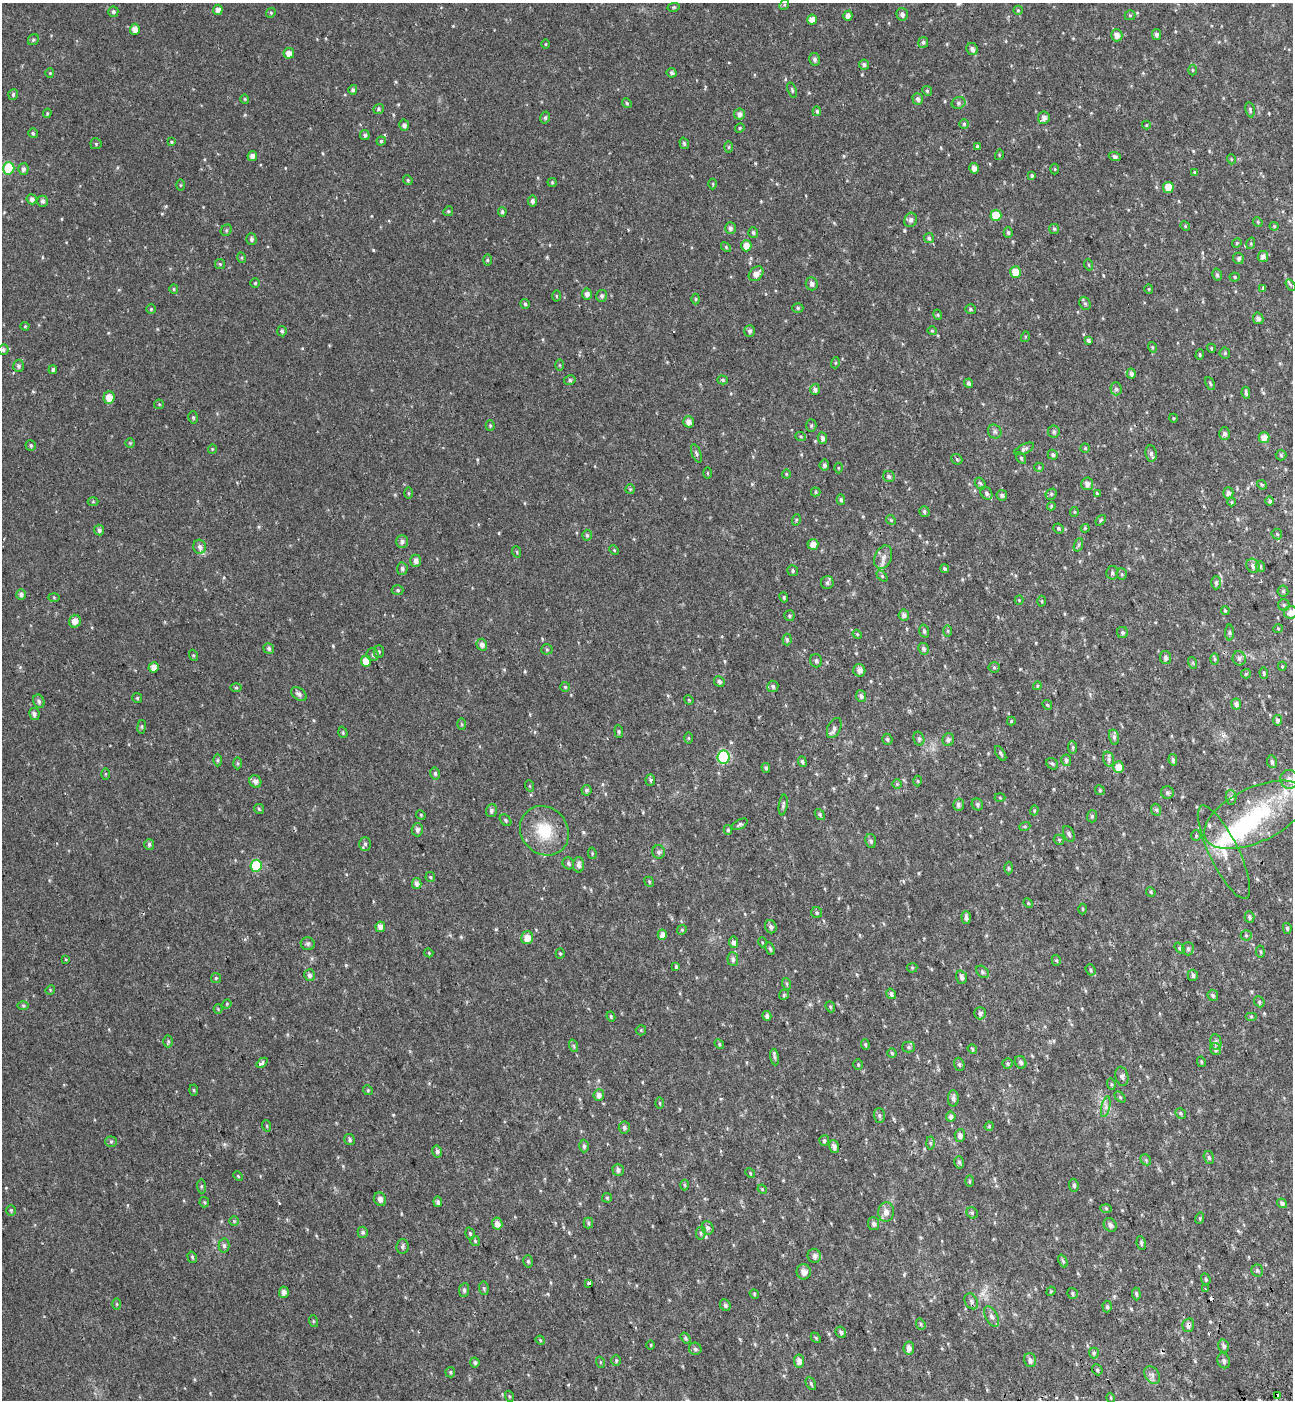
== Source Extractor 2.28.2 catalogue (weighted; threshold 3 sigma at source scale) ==
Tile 6 of 4 x 4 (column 2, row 2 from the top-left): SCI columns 1524-2814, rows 2898-4295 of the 5576 x 5797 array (HDU 1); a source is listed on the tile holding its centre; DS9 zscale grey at full resolution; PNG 1295 x 1402 px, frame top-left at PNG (2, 3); each listed source drawn as its Kron ellipse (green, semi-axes under 4 px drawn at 4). Shown black and unused: <1% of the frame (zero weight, under 2 of 3 exposures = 6% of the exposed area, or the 3 px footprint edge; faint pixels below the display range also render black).
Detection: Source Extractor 2.28.2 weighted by HDU 2 'WHT'; one run over the whole footprint, this tile lists its part. Background 0.0199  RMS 0.008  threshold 0.036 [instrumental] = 3 sigma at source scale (4.5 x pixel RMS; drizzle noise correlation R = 1.50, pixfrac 1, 0.0396/0.0396 arcsec/px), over >= 5 px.
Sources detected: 531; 2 inside a brighter object's white glare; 4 cosmic-ray / hot-pixel residue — neither listed nor drawn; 4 inside a brighter listed object's ellipse — not listed separately; of the other 521, all 500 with FLUX_AUTO >= 0.696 (the completeness limit of this list) listed and drawn (21 fainter detections not listed), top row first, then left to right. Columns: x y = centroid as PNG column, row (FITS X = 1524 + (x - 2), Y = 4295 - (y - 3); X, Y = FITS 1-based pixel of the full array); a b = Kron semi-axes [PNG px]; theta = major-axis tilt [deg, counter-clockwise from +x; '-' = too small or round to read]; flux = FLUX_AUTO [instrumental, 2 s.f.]
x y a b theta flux
784 5 5 4 - 1.1
674 7 6 4 12 0.93
218 10 5 4 - 3.9
1018 10 5 4 - 0.88
113 12 5 5 - 1.7
271 13 5 4 - 1
902 14 6 5 - 2.6
1130 15 5 5 - 0.93
848 16 5 4 - 3.6
812 19 5 5 - 5.7
135 29 5 5 - 4.9
1156 34 5 4 - 2.4
1117 35 6 5 - 4.3
33 40 6 5 - 1.3
923 42 5 5 - 1.6
546 44 4 3 - 0.76
972 49 6 5 - 2.8
289 53 5 5 - 5.1
815 59 6 5 - 2.2
864 65 5 5 - 2.1
1193 70 5 3 - 0.82
50 73 4 4 - 0.78
672 73 5 4 - 1.6
353 90 5 4 - 1.6
792 90 8 3 -70 1.1
927 91 5 4 - 0.98
13 94 5 5 - 1.7
245 99 4 4 - 0.95
918 99 6 5 - 2.1
627 103 5 4 - 0.93
958 103 7 5 16 1.9
379 109 5 4 - 1.4
1250 110 8 4 -78 1.2
817 111 5 4 - 1.2
47 113 5 3 - 0.92
739 114 5 5 - 3.6
545 118 6 5 - 1.5
1044 118 6 6 - 3.5
964 124 5 5 - 1.2
404 125 5 5 - 2.6
1146 125 4 4 - 0.74
740 128 5 4 - 0.92
33 133 5 4 - 1.2
365 135 5 4 - 1.7
381 141 4 4 - 1.1
171 142 4 3 - 0.83
684 143 6 4 -72 1.4
96 144 5 5 - 1.1
729 147 6 4 89 1.1
977 147 4 3 - 1.3
999 155 5 3 - 0.79
252 156 5 4 - 4.1
1115 157 6 4 -20 1.6
1231 159 5 3 - 0.76
9 168 6 5 - 38
974 168 5 4 - 4.2
23 169 5 5 - 2.6
1055 169 5 3 - 0.73
1194 172 4 4 - 0.93
1032 176 4 3 - 1.3
408 180 5 4 - 0.95
552 182 4 4 - 0.83
713 184 5 3 - 0.75
180 185 5 3 - 0.71
1168 187 5 5 - 13
32 199 5 5 - 2.5
43 201 5 5 - 2.3
532 201 5 4 - 2.3
448 211 5 4 - 0.96
502 212 5 4 - 1.3
996 215 6 5 - 17
911 220 7 6 - 2.4
1258 222 5 4 - 0.9
1185 226 5 4 - 0.98
1274 226 4 4 - 0.84
730 228 6 5 - 2.4
1054 229 5 5 - 1.3
226 230 6 5 - 1.1
753 232 5 5 - 1.6
1008 232 5 4 - 1.4
929 238 5 5 - 1.4
251 239 6 5 - 1.7
1237 243 5 4 - 0.99
1251 243 6 3 73 0.82
746 246 5 5 - 6.2
726 247 6 4 -47 0.93
1263 256 5 5 - 3.7
242 258 5 3 - 0.9
1239 258 6 5 - 1.8
487 260 6 4 -89 0.92
220 264 5 5 - 0.99
1089 265 5 3 - 0.73
1016 272 6 5 - 14
756 274 8 6 44 5.1
1217 275 6 4 -75 1.4
1235 277 5 4 - 0.92
255 283 4 4 - 0.92
812 284 7 6 - 2.8
1290 285 6 4 -56 1.1
1263 288 3 3 - 1.5
174 289 5 4 - 0.85
1149 289 4 4 - 0.8
587 294 5 5 - 3.3
556 296 5 3 - 0.77
602 296 6 5 - 2
696 299 5 3 - 0.74
1085 303 7 5 -68 1.4
525 304 5 4 - 1.3
798 308 5 5 - 1.2
151 309 5 5 - 0.93
970 309 5 5 - 1.3
938 315 5 3 - 0.82
1258 318 6 5 - 2.5
25 326 4 4 - 0.74
282 331 5 4 - 1.3
750 331 6 5 - 1.9
932 331 5 4 - 0.79
1025 337 5 3 - 0.85
1088 340 4 4 - 1.8
1152 347 5 3 - 0.71
1211 348 4 3 - 0.7
3 350 5 5 - 1.7
1225 353 5 5 - 1
1200 355 5 4 - 0.96
835 363 5 4 - 0.92
559 365 6 4 -89 0.83
18 366 6 5 - 1.8
53 370 4 3 - 1.5
1131 374 5 4 - 2.3
570 380 6 4 12 1.4
723 380 5 4 - 1
969 383 5 4 - 2
1210 383 7 3 -64 1
815 389 5 5 - 2.5
1116 389 6 5 - 1.7
1246 393 6 3 -83 1.6
109 397 6 5 - 7.8
159 404 5 4 - 0.87
193 417 6 5 - 1.3
1173 418 4 3 - 0.72
689 422 5 5 - 4.2
811 425 6 5 - 1.4
490 426 5 4 - 0.92
1054 431 6 6 - 1.7
995 432 7 6 - 1.9
1224 434 6 5 - 2.6
801 437 5 3 - 0.94
1264 437 5 5 - 6.7
822 438 6 4 -81 2.5
130 443 5 5 - 0.9
31 446 5 5 - 1.2
1085 448 4 4 - 0.93
212 449 4 4 - 0.8
1024 449 10 5 25 1.9
696 453 9 4 -69 1.7
1151 453 8 5 -81 2.2
1053 455 5 5 - 1.7
1281 455 5 5 - 1.2
1021 458 6 4 -61 1.3
957 459 6 5 - 1.2
824 465 5 5 - 1.8
1039 467 5 4 - 0.82
838 468 5 3 - 0.8
707 473 6 4 -89 0.82
786 474 4 4 - 0.74
889 476 6 5 - 1.8
980 483 6 5 - 1.5
1087 484 6 6 - 3
1262 485 5 4 - 0.92
630 489 5 4 - 0.84
816 492 5 4 - 1
408 493 5 3 - 0.79
986 493 7 5 -57 2.2
1097 493 3 3 - 2
1228 493 5 5 - 2.9
1051 494 6 5 - 1.2
1002 495 5 5 - 2.1
841 500 5 4 - 1.6
93 501 5 3 - 0.72
1270 501 5 4 - 1.4
1232 502 4 4 - 1
1051 506 4 3 - 0.91
924 511 5 5 - 1.6
1074 512 5 4 - 0.88
796 520 6 3 72 0.79
891 520 5 4 - 0.93
1101 520 6 4 51 1
1059 528 5 5 - 1.2
1085 528 4 4 - 0.81
99 530 5 5 - 1.9
1277 534 5 5 - 1.2
587 535 5 4 - 1.5
402 541 6 6 - 2.4
813 544 5 5 - 5.3
1078 545 7 4 70 1.4
200 547 7 6 - 2.9
614 550 5 4 - 0.84
517 552 6 3 -72 0.72
883 557 12 8 67 4.5
416 561 6 5 - 3.5
1253 566 7 6 - 3
1260 566 5 4 - 1.4
402 569 6 5 - 2
945 569 4 3 - 1.3
793 571 6 5 - 1.4
1112 573 7 6 - 1.7
1122 574 5 5 - 1.2
882 576 6 4 -45 0.98
827 583 6 6 - 2.1
1216 583 7 4 89 1.8
398 590 6 5 - 1.1
1283 591 5 5 - 1.2
21 595 5 5 - 2.3
54 597 5 3 - 0.75
784 597 5 4 - 1.3
1019 600 4 4 - 0.83
1042 601 5 3 - 0.8
1284 605 6 5 - 1.4
1225 610 4 3 - 0.99
1290 612 7 6 - 4
904 615 5 5 - 2.4
789 616 5 5 - 1.1
75 621 6 6 - 5.7
1278 629 5 4 - 0.8
924 631 6 4 -73 1.6
948 631 6 4 -89 0.88
1123 632 5 5 - 1.7
1230 633 8 4 -90 1.2
857 634 5 3 - 0.7
787 640 6 4 -87 1.6
482 645 6 5 - 3.1
269 648 5 5 - 1.7
547 649 5 5 - 1
923 649 6 5 - 1.9
379 652 6 5 - 1.3
193 655 6 4 -71 0.87
373 655 6 6 - 1.7
1166 657 6 5 - 2.6
1239 658 7 6 - 2.2
1215 659 6 4 -90 1.1
366 661 5 5 - 9.8
816 661 7 6 - 1.8
1193 663 6 4 -73 1
1282 666 4 3 - 0.8
153 667 5 5 - 4.5
994 667 5 5 - 1.1
859 670 6 6 - 3.4
1264 673 6 4 -88 1.2
1246 674 5 4 - 1.1
719 682 5 5 - 1.7
773 686 5 5 - 1.7
1037 686 4 3 - 0.73
565 687 5 5 - 1
236 688 5 3 - 0.89
299 694 8 5 -37 2.4
861 696 6 5 - 2.3
137 698 5 5 - 1
689 700 5 4 - 0.72
39 701 7 5 -64 1.9
1236 704 5 5 - 2.5
1047 705 5 4 - 0.89
34 714 6 5 - 2.1
1277 720 5 4 - 2
1011 721 4 4 - 0.75
462 724 6 4 -88 0.89
142 727 7 3 82 0.86
834 728 11 6 66 2.9
343 732 6 4 -71 0.92
619 732 6 4 -85 1.1
1114 737 7 5 -77 1.8
688 738 6 4 -90 0.77
887 739 5 5 - 1.4
919 739 7 5 -75 1.6
948 740 6 5 - 2.1
1073 747 6 4 -84 1.2
1001 753 8 4 -58 1.3
724 757 6 6 - 78
1108 759 8 5 -74 1.8
217 760 6 4 89 1.1
1066 760 6 5 - 1.8
1173 760 6 4 -79 1.6
802 762 6 4 -67 1.4
1272 762 6 5 - 1.7
237 763 6 4 -89 1.1
1052 764 6 5 - 1.3
1119 767 6 5 - 8.4
766 768 5 4 - 1.5
435 773 6 4 -77 1.5
106 774 5 4 - 0.77
1289 779 9 8 - 5
650 780 5 5 - 1.2
255 781 6 6 - 3.1
918 781 5 3 - 0.73
897 784 5 5 - 0.98
530 786 6 3 -70 0.73
586 790 5 5 - 1.6
1100 790 5 4 - 1
1167 792 6 6 - 1.7
1231 797 7 5 -89 2
1000 798 5 3 - 0.74
977 804 6 5 - 1.5
783 805 10 4 82 1.6
958 805 6 5 - 2.1
259 809 5 5 - 1
491 810 6 5 - 1.8
1034 810 5 4 - 0.84
1156 810 6 5 - 1.5
820 814 6 4 -52 1.3
421 815 5 4 - 0.85
1255 815 55 27 25 75
1092 816 6 5 - 1.3
505 820 6 4 -44 1.3
740 824 9 4 30 1.4
1025 826 5 3 - 0.89
417 830 6 5 - 2.3
728 830 5 4 - 1.2
544 831 26 23 -48 27
1069 834 8 5 -68 1.7
1196 836 5 5 - 1.1
1059 840 5 5 - 1
871 841 7 5 -80 1.8
149 844 5 5 - 1.7
365 844 7 5 -90 1.8
659 852 6 6 - 1.8
1224 852 51 14 -64 21
592 853 6 4 -80 0.9
568 863 6 5 - 1.6
579 865 8 5 -89 2.8
256 866 6 5 - 39
1008 868 6 4 -89 1.1
430 877 5 5 - 0.95
649 882 5 4 - 0.88
417 883 5 4 - 3.1
1151 892 5 4 - 0.83
1028 903 5 4 - 0.74
1083 909 5 3 - 0.77
817 913 5 5 - 1.2
966 917 6 4 -87 2.4
1249 917 6 5 - 1.6
380 927 5 4 - 4.8
771 927 7 5 -65 2
1287 928 5 4 - 1.2
682 930 5 4 - 1
662 935 5 4 - 4.7
1246 935 5 5 - 1.2
527 938 6 6 - 6.9
734 942 6 4 -83 2.3
762 942 5 3 - 0.74
308 944 7 6 - 1.6
1179 948 6 4 -52 1.3
770 949 7 4 -65 1.2
1188 949 6 5 - 1.4
1260 952 6 3 -81 0.86
429 953 5 3 - 0.7
560 953 5 4 - 0.93
733 959 7 5 -86 2.4
66 960 3 2 - 0.97
1056 960 5 4 - 1.1
676 967 3 3 - 4.8
912 968 5 5 - 0.96
1090 970 5 5 - 1.2
982 972 7 5 -43 1.6
309 975 6 5 - 2.4
1193 975 5 5 - 2
961 977 7 5 -73 2.3
216 978 5 5 - 1.1
787 984 6 4 -71 1
50 990 5 4 - 0.73
891 994 5 5 - 2.1
784 995 5 4 - 1.2
1213 995 6 5 - 1.3
1259 1002 6 5 - 1.2
227 1004 5 4 - 0.81
23 1005 6 4 -1 1.1
830 1007 6 4 -69 1
218 1009 4 4 - 0.79
980 1013 6 5 - 2.3
611 1016 5 3 - 1.1
767 1016 5 4 - 2.4
1251 1016 6 4 0 0.86
641 1030 5 5 - 0.97
168 1041 6 5 - 1.2
1216 1042 8 5 -82 2.1
719 1044 5 4 - 0.88
865 1044 5 4 - 1.1
574 1046 6 4 -71 1.1
908 1047 6 5 - 1.4
972 1049 5 4 - 0.94
1216 1049 6 5 - 2.6
892 1053 4 4 - 1.1
774 1057 8 4 -81 1.7
1021 1062 6 5 - 2
1201 1062 5 4 - 0.83
262 1063 6 4 40 3
1008 1063 5 5 - 1.2
959 1064 7 5 -75 1.5
858 1065 5 5 - 1
1122 1076 10 6 -78 2.2
1111 1084 6 4 -73 1
194 1090 5 3 - 0.84
368 1090 5 4 - 0.99
599 1095 6 5 - 3.5
1120 1097 6 4 -46 1.2
953 1098 8 5 89 2.2
660 1103 5 3 - 0.82
1106 1107 10 4 77 2.7
1181 1113 6 5 - 1.2
879 1115 7 5 -88 1.6
951 1117 5 5 - 2.6
267 1126 6 3 -71 0.82
989 1126 5 4 - 0.88
624 1127 6 5 - 1.6
960 1135 6 5 - 2.8
350 1140 6 5 - 1.7
824 1141 5 5 - 1.5
111 1142 6 5 - 1.3
930 1143 6 4 -88 1.2
584 1146 6 5 - 1.7
834 1146 6 4 -71 3.1
437 1151 6 5 - 2.2
1209 1157 7 5 -74 1.7
1146 1160 6 4 -49 1.1
959 1162 6 5 - 1.6
618 1170 6 5 - 2.4
750 1173 5 4 - 0.86
238 1176 5 3 - 0.72
969 1181 5 3 - 0.82
684 1185 5 3 - 0.76
1074 1185 6 4 -83 1.7
201 1186 7 4 -85 1.2
762 1189 5 4 - 0.79
607 1198 5 5 - 0.94
380 1199 7 6 - 3.2
204 1202 5 5 - 1
438 1202 5 4 - 1.7
1282 1203 5 4 - 2.2
1106 1208 6 4 -3 1.1
11 1210 5 4 - 0.92
886 1212 10 7 84 4.7
972 1213 6 5 - 1.3
1200 1218 6 4 73 0.88
234 1221 5 5 - 1
588 1223 5 5 - 1.2
497 1224 6 5 - 4.8
874 1224 6 5 - 2.2
1110 1225 7 6 - 2.8
708 1228 7 6 - 2.3
363 1232 5 5 - 1.8
701 1233 6 5 - 1.4
470 1234 6 4 -74 1.2
475 1241 5 5 - 1.1
1141 1243 7 4 -82 1.4
224 1246 7 5 -89 1.9
403 1246 7 6 - 1.7
814 1256 7 6 - 3.1
192 1257 6 4 -75 1.2
528 1261 6 5 - 1.3
1063 1261 7 4 -67 1.4
1257 1270 6 6 - 1.7
804 1272 7 7 - 5
1206 1279 6 4 -69 1.2
589 1283 3 3 - 5.2
484 1288 7 5 -83 1.1
1205 1289 4 3 - 0.9
464 1290 7 5 83 1.9
1051 1291 5 4 - 0.82
284 1292 5 5 - 3.2
1072 1293 5 5 - 1.4
754 1294 5 4 - 1
1136 1294 6 4 -86 1.4
971 1301 8 6 -60 2.4
117 1304 5 3 - 0.75
725 1305 6 5 - 1.8
1107 1307 6 4 -87 1.4
992 1317 11 6 -61 3
313 1321 6 3 -72 0.78
921 1324 6 4 -71 1.3
1188 1325 7 5 76 3.2
841 1332 6 5 - 2
685 1338 6 4 -54 1.3
816 1338 6 4 -47 0.93
540 1340 5 4 - 0.74
651 1345 4 3 - 0.7
1224 1346 6 5 - 2.1
909 1348 6 5 - 3.9
695 1349 6 6 - 1.8
1094 1353 5 5 - 1.3
616 1360 5 4 - 1.1
1030 1360 7 6 - 3.2
799 1361 6 5 - 4
1224 1361 7 6 - 2.3
475 1362 5 5 - 1.5
600 1362 5 3 - 0.73
1097 1370 6 5 - 1.3
450 1372 5 5 - 1
1152 1375 9 7 -55 2.9
811 1383 7 4 -64 1.3
509 1396 5 3 - 0.78
1277 1396 4 3 - 32
1111 1398 5 3 - 0.72
Overlapping masked pixels (flux is a lower limit): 2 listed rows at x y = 1188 1325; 1277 1396
Isophote crosses this tile's border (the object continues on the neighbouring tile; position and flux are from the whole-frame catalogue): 1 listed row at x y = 1290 612